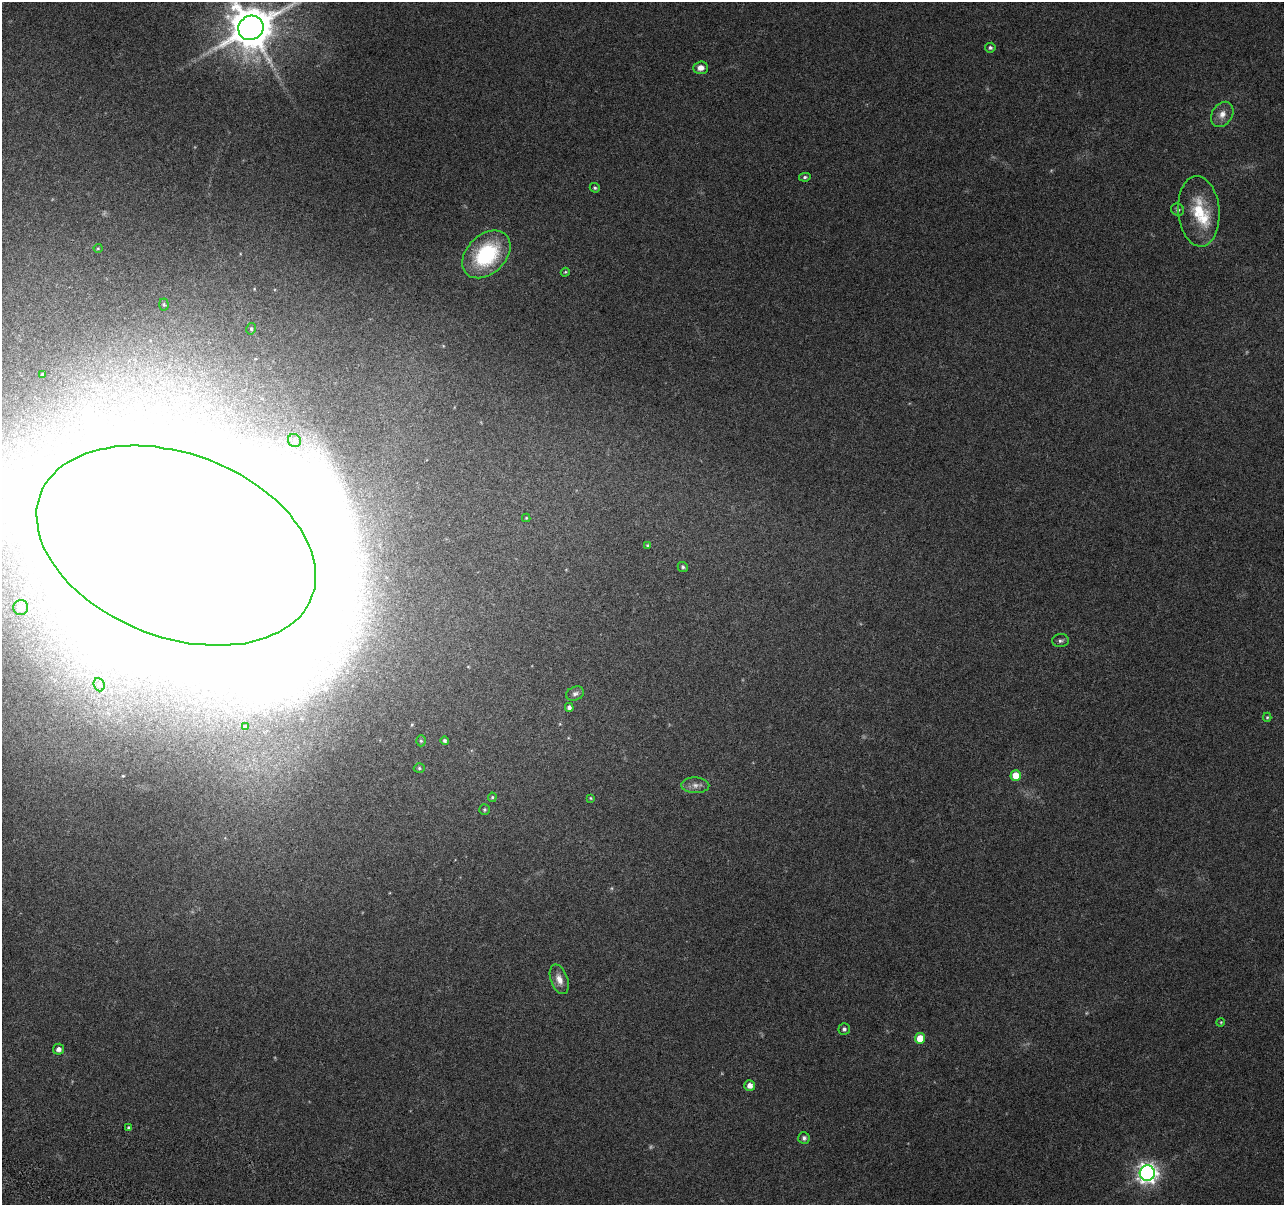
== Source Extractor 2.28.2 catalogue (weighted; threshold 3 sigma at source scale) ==
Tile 7 of 4 x 4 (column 3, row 2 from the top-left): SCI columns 2583-3864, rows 2686-3888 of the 5170 x 5431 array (HDU 1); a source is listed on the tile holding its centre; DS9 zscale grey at full resolution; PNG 1286 x 1207 px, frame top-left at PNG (2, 2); each listed source drawn as its Kron ellipse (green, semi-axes under 4 px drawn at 4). Shown black and unused: <1% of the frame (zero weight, under 3 of 6 exposures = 3% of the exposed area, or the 3 px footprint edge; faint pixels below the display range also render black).
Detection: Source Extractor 2.28.2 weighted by HDU 2 'WHT'; one run over the whole footprint, this tile lists its part. Background 0.0304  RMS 0.004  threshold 0.0163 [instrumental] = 3 sigma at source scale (4.09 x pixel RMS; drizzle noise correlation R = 1.36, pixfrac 0.8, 0.0396/0.0396 arcsec/px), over >= 5 px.
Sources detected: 51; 3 too faint to see at this stretch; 4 inside a brighter object's white glare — neither listed nor drawn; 1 inside a brighter listed object's ellipse — not listed separately; the other 43 listed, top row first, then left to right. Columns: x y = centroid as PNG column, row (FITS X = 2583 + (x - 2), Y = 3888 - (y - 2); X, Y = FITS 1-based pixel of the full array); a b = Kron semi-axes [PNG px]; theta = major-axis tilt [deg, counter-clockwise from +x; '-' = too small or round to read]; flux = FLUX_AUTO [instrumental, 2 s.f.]
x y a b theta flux
251 28 13 12 - 1700
990 48 5 5 - 0.83
701 68 7 6 - 2.6
1222 114 13 10 56 3.2
805 177 6 4 10 0.68
595 188 5 4 - 0.68
1178 210 6 6 - 0.91
1199 211 35 20 -85 15
98 248 4 4 - 0.38
486 254 28 19 44 32
565 272 4 3 - 0.43
164 304 6 4 -87 0.57
251 329 6 4 77 0.61
42 375 4 3 - 0.52
294 441 7 6 - 1.1
526 518 4 4 - 0.39
647 545 4 3 - 0.37
176 546 145 92 -21 8300
683 567 5 5 - 0.82
21 607 7 7 - 2
1060 641 8 6 2 1.1
99 685 7 5 -68 0.85
575 694 9 6 23 1.3
569 707 4 4 - 1.3
1267 717 4 4 - 0.5
245 727 3 3 - 0.56
421 741 5 4 - 0.58
445 741 4 4 - 0.8
419 768 5 4 - 0.61
1016 775 5 5 - 7.7
695 785 14 8 -2 2.3
492 797 5 4 - 0.52
590 798 4 3 - 0.36
485 809 5 5 - 0.62
559 979 15 8 -71 3.5
1221 1022 4 3 - 0.34
844 1029 5 5 - 0.95
920 1038 5 5 - 6.3
58 1049 5 5 - 1.8
750 1085 5 5 - 2.5
129 1128 4 4 - 0.77
804 1138 6 5 - 1
1147 1173 7 7 - 220
Isophote crosses this tile's border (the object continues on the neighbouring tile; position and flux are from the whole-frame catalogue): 2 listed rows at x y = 251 28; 176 546